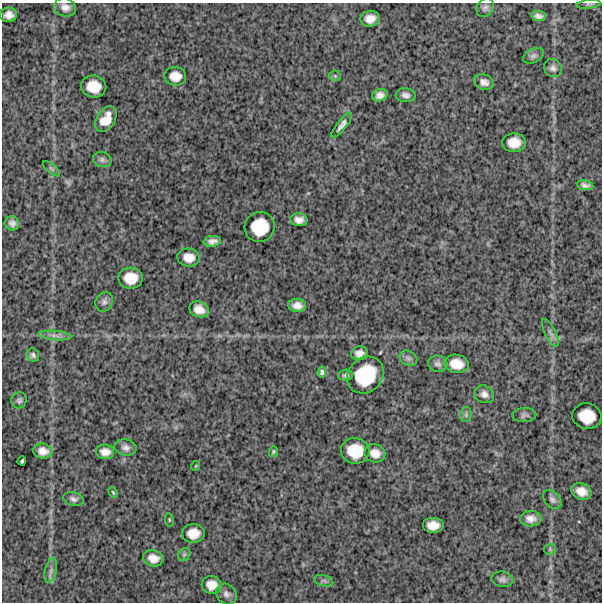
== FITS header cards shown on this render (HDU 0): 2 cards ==
NAXIS1  =                  600
NAXIS2  =                  600

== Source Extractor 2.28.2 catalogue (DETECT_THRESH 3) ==
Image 600 x 600 px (HDU 0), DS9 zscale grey, 1 PNG px = 1 image px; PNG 604 x 604 px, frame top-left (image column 1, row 600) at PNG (2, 3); each listed source drawn as its Kron ellipse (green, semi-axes under 4 px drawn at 4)
Background 1100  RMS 320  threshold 955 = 3 sigma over >= 5 px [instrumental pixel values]
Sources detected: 68; all 68 listed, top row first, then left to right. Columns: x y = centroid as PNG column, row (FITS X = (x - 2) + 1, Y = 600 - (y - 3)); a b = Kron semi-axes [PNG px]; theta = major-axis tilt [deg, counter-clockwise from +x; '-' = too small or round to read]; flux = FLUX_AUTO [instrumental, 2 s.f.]
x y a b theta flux
589 4 12 3 7 35000
65 7 11 9 -15 130000
485 8 10 8 59 75000
9 15 8 7 - 140000
538 16 7 5 -8 84000
370 19 10 8 10 190000
533 56 11 7 27 74000
553 68 9 8 - 90000
175 76 11 9 -8 220000
335 76 6 5 - 34000
484 82 10 7 -19 120000
94 86 13 11 -10 370000
380 95 8 6 19 120000
406 95 10 7 -6 89000
106 119 14 9 58 280000
342 125 15 5 52 99000
514 143 12 9 1 280000
102 160 9 7 -16 74000
52 169 10 4 -40 31000
585 185 8 5 -10 78000
299 220 8 6 -5 130000
12 223 7 6 - 90000
260 227 15 15 - 580000
212 241 9 5 9 100000
189 257 11 9 -7 230000
131 278 12 10 1 330000
104 302 10 8 61 77000
297 306 9 6 -6 140000
199 309 10 7 -19 190000
550 333 15 5 -63 90000
55 336 16 4 -5 110000
359 353 8 7 - 130000
33 355 7 6 - 59000
408 358 9 7 -31 74000
438 364 10 8 -9 78000
456 364 12 9 -8 290000
322 372 5 4 - 43000
346 375 7 5 12 57000
365 375 20 17 45 920000
484 394 10 8 -29 110000
19 400 8 7 - 63000
466 414 8 5 80 57000
524 415 12 7 1 69000
587 416 15 13 -14 440000
126 447 11 8 -11 110000
43 451 9 7 -7 170000
355 451 14 12 -10 500000
105 452 9 7 -8 160000
273 452 5 3 - 28000
375 453 10 9 - 180000
22 461 4 3 - 30000
195 466 5 3 - 18000
581 491 10 8 -22 210000
113 492 5 3 - 26000
73 499 11 6 -13 78000
552 500 11 7 -46 80000
531 519 10 8 2 150000
169 520 7 3 -82 26000
433 525 11 8 0 230000
193 533 11 9 5 260000
550 549 5 5 - 31000
184 555 7 5 54 45000
153 558 10 8 -13 190000
51 571 12 6 76 89000
502 579 10 8 -8 78000
324 581 10 5 -13 54000
212 585 10 8 -11 220000
226 594 11 9 -44 100000